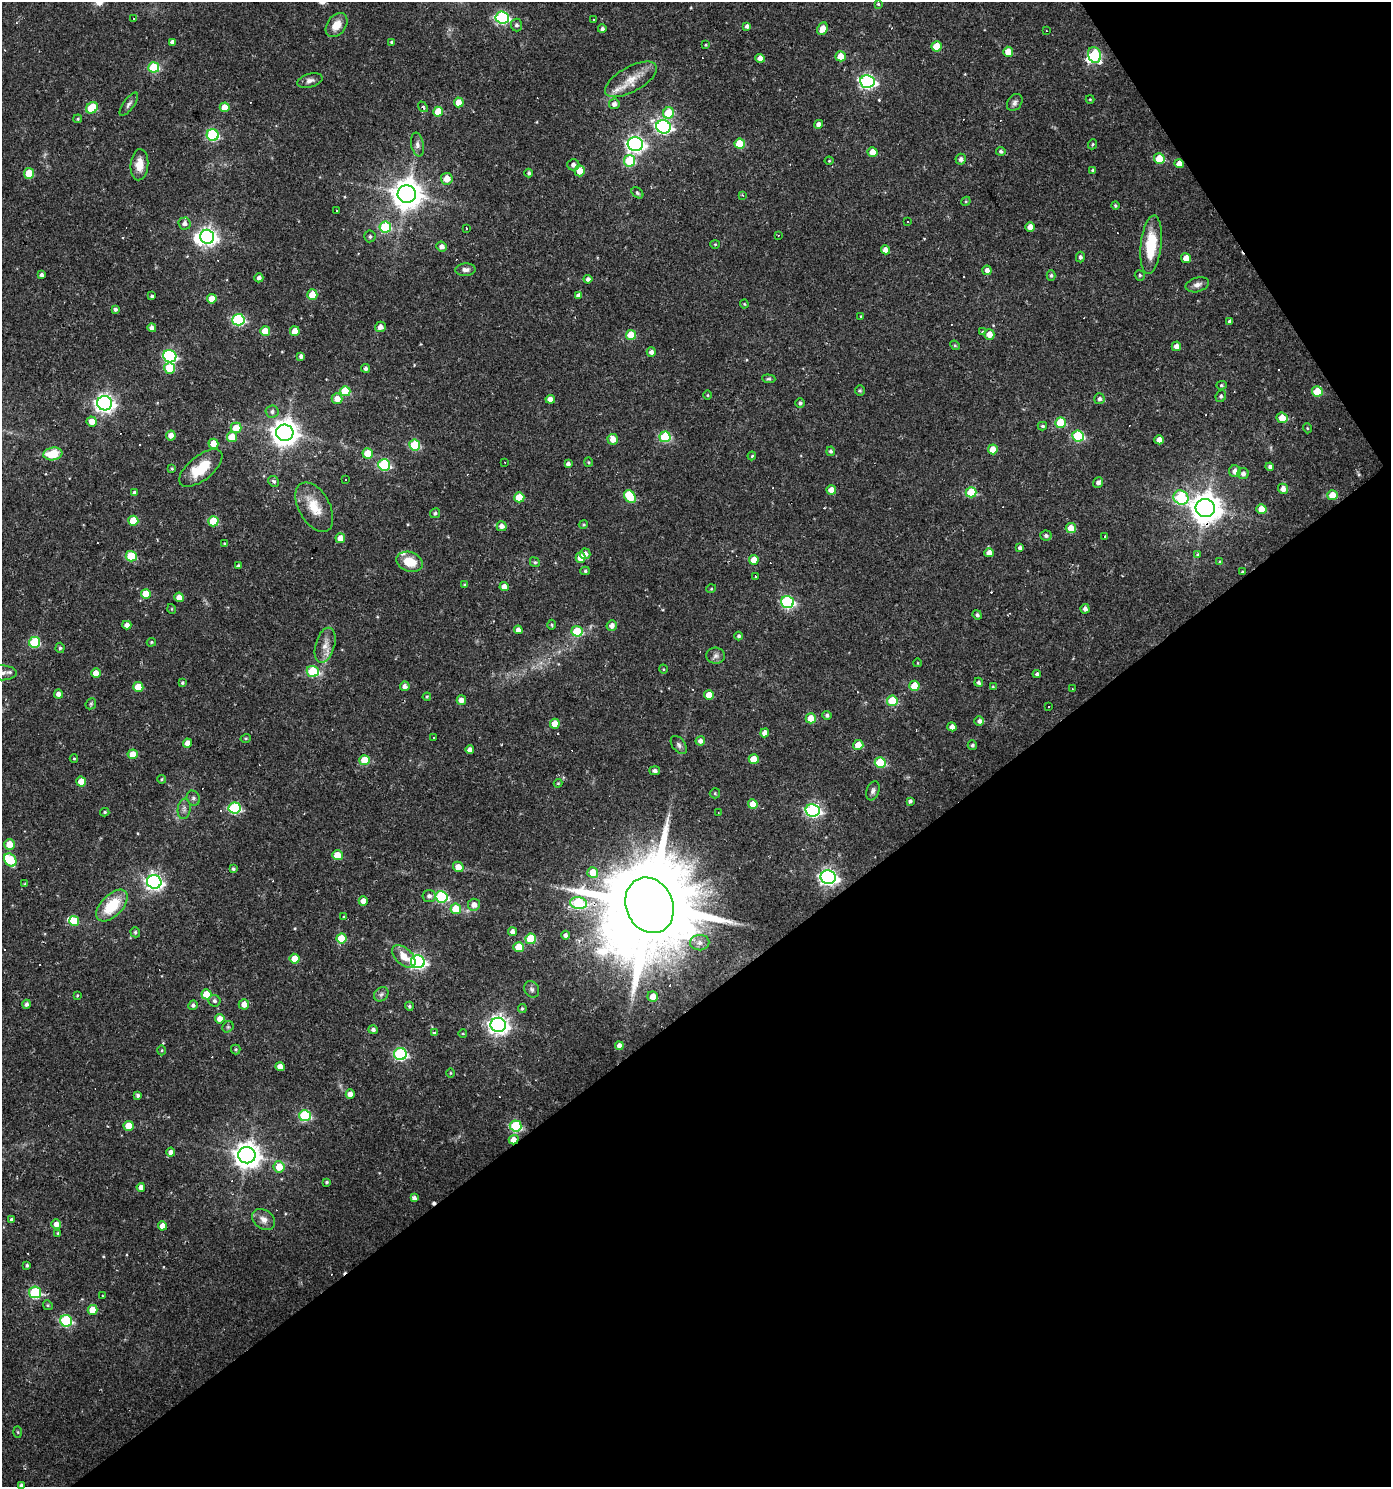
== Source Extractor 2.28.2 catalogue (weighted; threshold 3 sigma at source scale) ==
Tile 12 of 4 x 4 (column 4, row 3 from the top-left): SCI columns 4292-5680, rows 1485-2969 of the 5866 x 5938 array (HDU 1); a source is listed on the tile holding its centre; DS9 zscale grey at full resolution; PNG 1393 x 1489 px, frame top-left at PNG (2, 2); each listed source drawn as its Kron ellipse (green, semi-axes under 4 px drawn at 4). Shown black and unused: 36% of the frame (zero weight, under 2 of 3 exposures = <1% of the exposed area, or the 3 px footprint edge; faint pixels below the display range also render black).
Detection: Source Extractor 2.28.2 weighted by HDU 2 'WHT'; one run over the whole footprint, this tile lists its part. Background 0.0261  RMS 0.0044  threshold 0.0196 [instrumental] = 3 sigma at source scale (4.5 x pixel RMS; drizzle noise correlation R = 1.50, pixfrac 1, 0.0396/0.0396 arcsec/px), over >= 5 px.
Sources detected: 390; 3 inside a brighter object's white glare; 49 cosmic-ray / hot-pixel residue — neither listed nor drawn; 3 inside a brighter listed object's ellipse — not listed separately; the other 335 listed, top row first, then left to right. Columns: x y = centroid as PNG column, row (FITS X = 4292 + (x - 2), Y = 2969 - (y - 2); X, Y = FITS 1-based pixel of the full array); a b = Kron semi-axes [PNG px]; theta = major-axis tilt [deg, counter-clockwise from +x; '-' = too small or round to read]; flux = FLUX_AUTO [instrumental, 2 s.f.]
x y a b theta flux
878 4 3 3 - 0.46
502 18 7 6 - 66
134 19 3 3 - 0.46
593 20 3 2 - 0.33
337 25 13 9 53 5.8
517 25 6 5 - 1.1
747 26 4 4 - 1.4
602 29 4 4 - 1.2
822 29 6 5 - 4.8
1046 31 3 2 - 0.28
172 42 4 4 - 1.4
392 42 4 3 - 0.55
706 45 3 3 - 0.37
937 46 5 5 - 11
1008 52 5 5 - 5
1094 55 8 6 -72 34
840 56 5 5 - 6.2
760 58 4 4 - 2.7
154 67 5 5 - 25
631 79 29 12 29 8.8
310 81 13 7 13 2
867 82 7 6 - 96
1090 99 4 4 - 0.4
459 102 5 5 - 6.2
1015 102 9 7 55 1.4
129 104 14 5 54 1.5
614 104 5 5 - 1.6
225 107 5 5 - 5.3
423 107 6 4 -51 0.76
92 108 6 5 - 16
438 112 5 5 - 10
669 113 6 5 - 16
78 119 4 3 - 0.51
818 124 4 4 - 1.8
663 127 7 6 - 96
213 135 6 6 - 47
635 144 7 7 - 150
740 144 5 5 - 13
1092 144 5 4 - 0.57
417 145 12 6 -79 1.8
1001 151 4 4 - 0.95
872 152 5 5 - 5.1
961 159 5 5 - 1.5
1159 159 5 5 - 10
629 161 6 5 - 22
829 161 4 4 - 0.43
1179 164 5 4 - 3.8
139 165 15 9 86 5.3
573 165 6 5 - 1.8
1093 170 4 4 - 0.77
580 171 5 5 - 6
29 173 5 5 - 14
529 173 4 4 - 0.79
447 179 6 6 - 4.5
637 193 6 4 -40 0.72
407 194 9 9 - 720
743 195 3 2 - 0.62
966 201 5 4 - 0.43
1115 206 4 4 - 0.58
337 210 3 2 - 0.52
908 222 3 2 - 0.39
185 224 6 6 - 2
385 227 6 5 - 30
1030 227 4 4 - 3.8
467 229 3 2 - 0.78
778 235 3 2 - 0.26
370 236 6 5 - 0.87
207 237 7 7 - 200
715 244 4 4 - 0.44
1151 245 29 10 84 17
442 247 5 5 - 2
885 250 4 4 - 3.1
1080 257 5 4 - 1.1
1186 258 5 4 - 5.4
465 270 10 6 2 2
987 270 5 4 - 1.9
42 275 4 4 - 1.2
1051 275 5 4 - 0.79
1140 275 5 5 - 0.68
259 278 4 4 - 1.4
588 279 4 4 - 1.3
1197 285 12 7 16 2
312 295 5 5 - 7.9
152 296 3 3 - 0.58
579 296 4 4 - 1.7
212 299 5 5 - 5.6
744 304 4 4 - 0.41
115 309 4 4 - 0.95
861 316 4 3 - 0.37
238 320 6 6 - 53
1229 321 4 3 - 0.87
380 327 5 5 - 2.6
152 328 4 4 - 1.7
265 331 5 5 - 9.4
295 331 5 5 - 6
982 332 4 3 - 0.46
989 334 5 5 - 4
631 335 5 5 - 12
955 345 5 4 - 0.5
1176 346 5 4 - 2.8
651 352 4 4 - 1.7
170 356 6 6 - 66
301 356 4 4 - 1.3
170 368 5 5 - 16
366 368 4 4 - 1.1
769 379 7 4 -4 0.69
1221 385 5 4 - 0.62
860 390 5 5 - 0.62
345 391 5 5 - 15
1317 391 5 5 - 11
707 395 5 3 - 0.4
1221 396 6 5 - 0.94
337 399 5 5 - 4.7
550 399 4 4 - 2.4
1099 399 5 5 - 1.2
105 403 7 7 - 190
800 403 5 4 - 1
272 411 6 6 - 1.3
1282 418 5 5 - 5.8
92 421 5 5 - 4.7
1060 423 5 5 - 16
1042 426 5 3 - 0.76
236 428 5 5 - 8.1
1307 428 5 3 - 0.37
285 433 8 8 - 510
171 435 5 5 - 3.4
1078 436 6 5 - 31
232 437 5 5 - 9.2
665 437 5 5 - 29
613 439 5 5 - 4.3
1159 440 4 4 - 3.5
213 444 5 4 - 6.2
415 445 5 5 - 25
993 449 5 5 - 6.1
831 451 5 4 - 0.99
53 454 9 6 9 11
368 454 5 5 - 12
752 456 4 3 - 0.56
504 462 2 2 - 0.28
588 462 5 4 - 0.52
568 464 4 4 - 1.3
384 465 6 5 - 39
1270 467 4 4 - 1.3
201 468 26 12 38 14
172 469 4 4 - 0.56
1235 471 6 5 - 2.5
1243 474 5 5 - 1.8
345 480 3 2 - 0.41
274 481 6 5 - 1.4
1098 482 5 4 - 1.3
1283 489 5 5 - 3
831 490 5 4 - 5
971 492 5 5 - 19
135 493 4 4 - 1.2
1332 495 5 5 - 8.3
519 497 5 5 - 10
630 497 7 5 -51 17
1181 498 8 7 - 33
314 507 27 15 -61 9.5
1205 508 9 9 - 710
1261 509 5 5 - 5.6
435 513 5 4 - 0.92
133 521 5 5 - 11
213 521 5 5 - 17
583 524 5 4 - 0.53
502 526 5 5 - 2.2
1071 528 5 5 - 5.4
1046 536 5 5 - 1.1
1105 537 4 2 - 0.44
340 538 5 4 - 4.1
224 544 4 4 - 0.47
1020 548 4 4 - 1.3
989 553 4 4 - 3.2
585 554 5 5 - 2.3
1198 555 3 3 - 1.5
131 556 5 5 - 18
581 558 5 5 - 5.4
754 560 5 5 - 5.8
409 562 13 9 -19 8.5
535 562 5 4 - 0.61
1220 562 4 3 - 0.67
238 566 4 4 - 0.97
585 571 5 4 - 0.64
1243 572 3 3 - 0.61
755 576 3 3 - 0.88
465 585 3 3 - 0.59
504 587 4 4 - 3.1
711 589 5 3 - 0.38
146 594 5 5 - 9.8
179 597 5 4 - 3.4
787 602 6 6 - 53
172 609 5 3 - 0.37
1085 609 4 4 - 1.6
977 615 5 4 - 1
127 625 4 4 - 2.1
552 625 5 3 - 0.48
612 625 5 5 - 2.2
518 630 4 4 - 2.8
577 631 5 5 - 18
739 636 4 4 - 0.88
35 642 5 5 - 29
151 642 5 4 - 0.52
325 645 18 9 73 4.4
60 648 5 4 - 0.83
716 656 9 8 - 1.6
917 663 4 3 - 0.29
663 669 5 3 - 0.39
313 671 6 5 - 28
2 673 14 7 0 3.3
96 673 5 4 - 4.3
1037 674 4 4 - 0.97
979 682 5 4 - 1
182 683 4 3 - 0.69
405 686 5 5 - 2
914 686 5 5 - 10
138 687 5 5 - 10
993 687 3 3 - 0.44
1072 688 3 2 - 0.46
58 694 4 4 - 2.1
709 695 5 5 - 6.5
427 697 4 4 - 0.44
461 700 5 4 - 2.9
892 701 5 5 - 18
91 704 6 5 - 0.64
1049 707 3 2 - 0.62
827 715 5 4 - 0.97
811 718 5 5 - 7.5
979 721 5 5 - 1.6
555 724 5 5 - 6.4
952 727 4 4 - 2.7
765 733 4 4 - 3.1
433 737 2 2 - 0.34
246 738 5 3 - 0.44
700 741 5 4 - 1.9
188 743 4 4 - 3.4
679 745 10 6 -52 1.4
858 745 5 5 - 5.8
972 745 5 4 - 0.82
470 750 4 4 - 2.4
133 754 5 5 - 6.5
74 759 4 3 - 0.39
754 759 5 5 - 7.7
365 760 5 5 - 13
880 763 5 5 - 21
655 771 5 4 - 1.4
161 779 4 3 - 0.48
81 782 5 5 - 6.6
558 783 4 4 - 0.41
873 791 10 6 69 1.4
715 793 5 5 - 0.56
193 798 8 6 -64 1.2
910 801 4 3 - 1
753 804 5 5 - 6.5
235 808 6 5 - 44
184 809 10 6 82 1.5
813 810 7 6 - 86
105 812 4 3 - 0.57
718 812 2 2 - 0.31
10 844 5 5 - 6.7
337 855 5 5 - 8.4
10 860 7 5 -52 22
458 867 5 5 - 4.1
233 869 4 3 - 0.76
593 872 5 5 - 9
828 877 7 6 - 150
154 882 7 6 - 140
25 884 4 3 - 0.54
429 896 6 6 - 1.6
441 897 6 5 - 44
363 901 4 4 - 3.8
578 903 8 6 -9 36
474 905 6 6 - 3
650 905 28 23 -67 11000
112 906 19 10 46 16
456 909 5 5 - 11
344 917 4 3 - 0.48
74 921 5 5 - 10
135 932 5 4 - 0.78
513 932 4 4 - 2.1
566 935 4 4 - 1.7
341 938 5 5 - 11
531 939 5 5 - 19
700 943 9 7 3 2.6
519 947 5 5 - 7.3
404 956 14 8 -43 5.2
295 959 5 5 - 8.3
418 962 7 6 - 99
532 989 8 7 - 1.3
206 994 5 5 - 12
381 994 8 6 45 1.3
77 995 3 3 - 0.4
653 996 5 5 - 5.2
214 1001 6 6 - 1.1
26 1004 4 4 - 1.2
244 1004 5 5 - 3.3
193 1005 5 4 - 1.2
409 1006 5 4 - 0.76
522 1008 4 4 - 0.65
220 1019 5 5 - 3.4
498 1025 8 7 - 220
228 1027 6 5 - 0.69
373 1030 5 4 - 1.3
434 1032 3 3 - 1.8
463 1034 4 3 - 0.35
619 1046 4 4 - 2.5
236 1049 5 5 - 0.62
162 1050 5 3 - 0.47
400 1054 6 6 - 57
280 1067 5 4 - 3.1
450 1073 4 3 - 0.37
350 1094 4 4 - 3.8
138 1095 4 3 - 0.95
305 1116 6 5 - 36
128 1126 5 5 - 7.7
516 1126 6 5 - 36
514 1140 5 5 - 4.7
171 1152 4 4 - 2
247 1155 8 8 - 480
279 1167 6 5 - 7.2
327 1182 4 3 - 0.62
141 1187 4 4 - 2
414 1198 4 4 - 1.6
11 1219 4 4 - 0.59
263 1219 12 9 -35 3.1
56 1224 5 5 - 2.5
162 1226 4 4 - 3.6
58 1233 4 3 - 0.52
27 1265 3 3 - 0.69
35 1292 6 6 - 39
102 1295 3 2 - 0.3
48 1305 5 4 - 0.56
93 1310 5 5 - 7.6
66 1321 6 5 - 42
18 1432 5 3 - 0.45
21 1485 4 4 - 1.1
Overlapping masked pixels (flux is a lower limit): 5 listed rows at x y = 1060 423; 1205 508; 578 903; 650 905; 514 1140
Isophote crosses this tile's border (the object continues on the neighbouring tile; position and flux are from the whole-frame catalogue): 2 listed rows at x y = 2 673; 21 1485